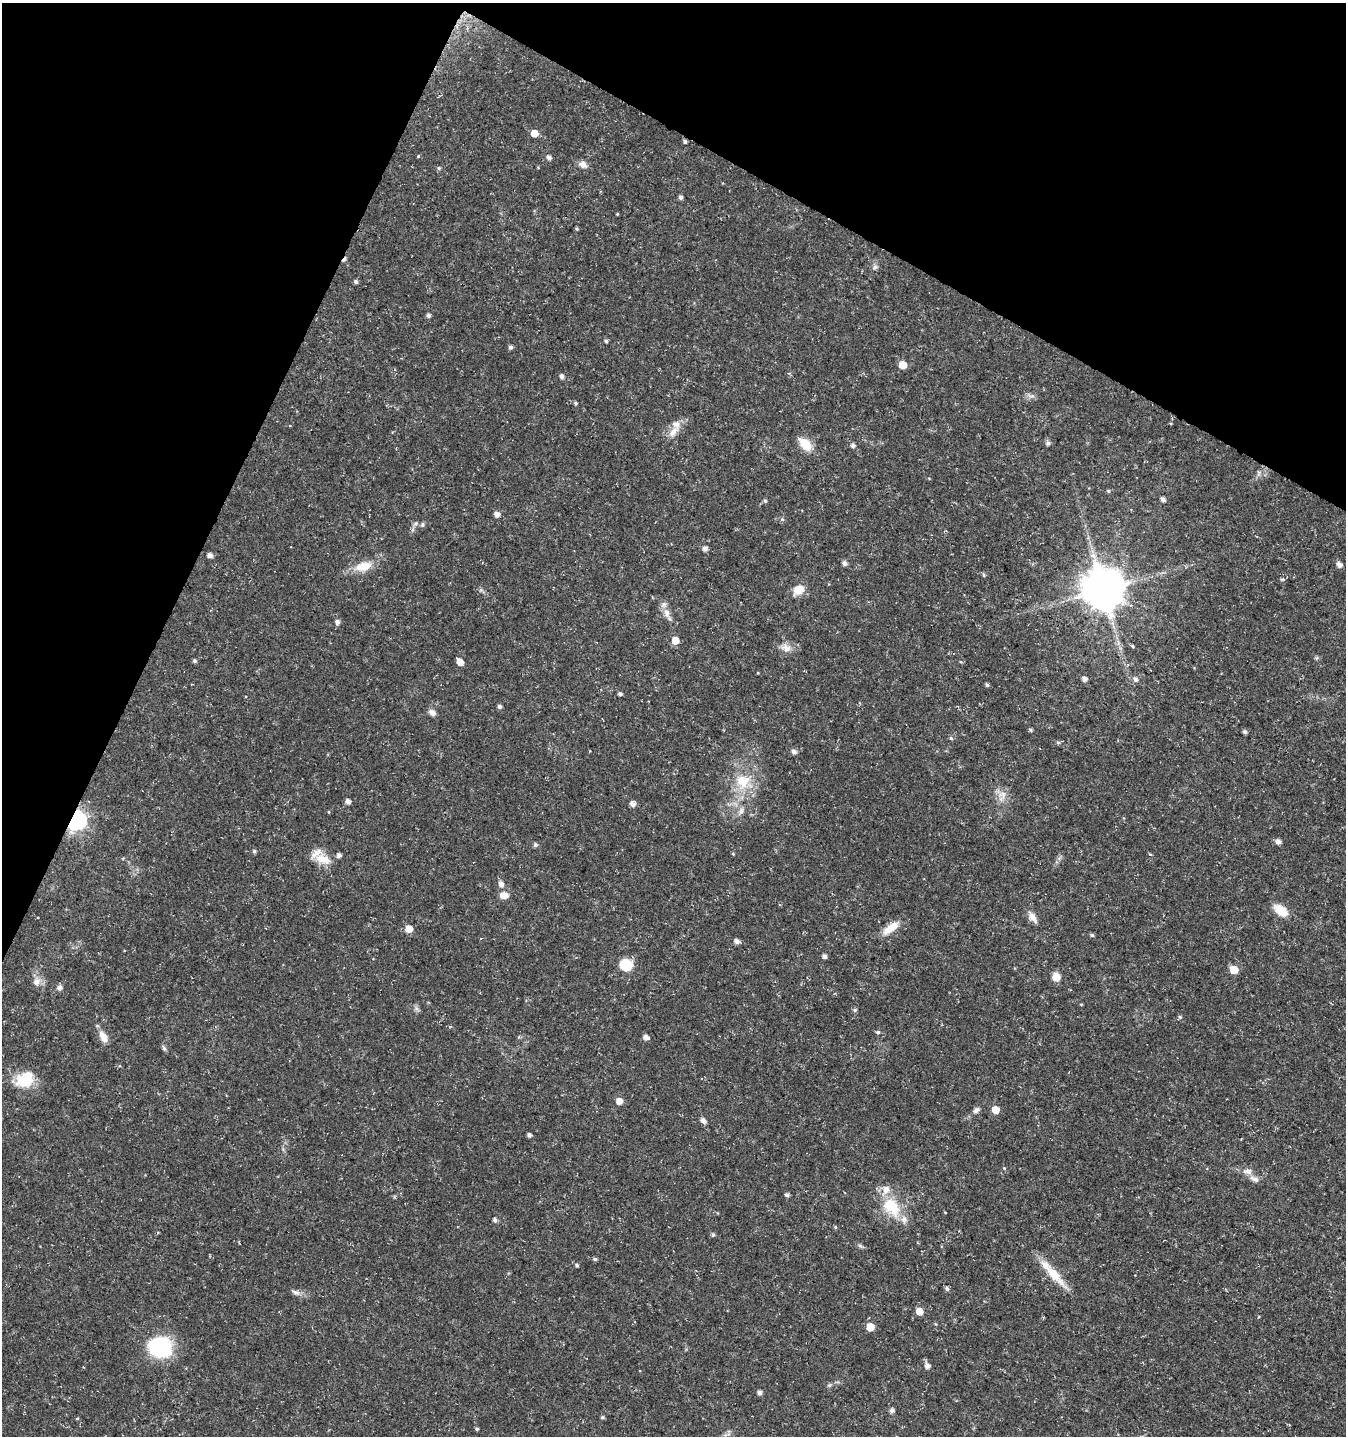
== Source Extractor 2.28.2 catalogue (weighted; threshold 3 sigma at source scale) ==
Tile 2 of 4 x 4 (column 2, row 1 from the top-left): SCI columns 1544-2887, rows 4309-5742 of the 5842 x 5743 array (HDU 1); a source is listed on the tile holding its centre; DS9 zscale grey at full resolution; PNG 1348 x 1438 px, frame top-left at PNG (2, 3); no overlay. Shown black and unused: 23% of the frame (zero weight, under 3 of 5 exposures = <1% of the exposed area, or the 3 px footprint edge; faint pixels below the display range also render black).
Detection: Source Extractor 2.28.2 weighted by HDU 2 'WHT'; one run over the whole footprint, this tile lists its part. Background 0.0225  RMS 0.0021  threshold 0.0094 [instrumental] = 3 sigma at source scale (4.5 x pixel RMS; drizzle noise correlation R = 1.50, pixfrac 1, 0.0396/0.0396 arcsec/px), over >= 5 px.
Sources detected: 120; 1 cosmic-ray / hot-pixel residue — not listed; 4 inside a brighter listed object's ellipse — not listed separately; the other 115 listed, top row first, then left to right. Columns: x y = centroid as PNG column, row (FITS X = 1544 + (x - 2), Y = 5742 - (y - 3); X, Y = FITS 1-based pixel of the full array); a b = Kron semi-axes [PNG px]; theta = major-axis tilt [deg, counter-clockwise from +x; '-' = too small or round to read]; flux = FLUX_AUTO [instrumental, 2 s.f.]
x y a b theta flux
534 133 6 5 - 2.3
685 142 4 4 - 0.43
549 158 5 5 - 0.77
583 165 10 8 -29 1.2
439 168 5 4 - 0.3
681 197 4 4 - 0.64
617 214 3 3 - 0.18
577 229 5 4 - 0.26
875 267 8 5 36 0.52
356 281 5 4 - 0.51
428 315 6 5 - 0.45
606 341 5 4 - 0.4
510 347 5 4 - 0.57
903 365 5 5 - 3.3
561 376 6 5 - 0.55
1032 396 9 4 5 0.54
576 403 5 4 - 0.31
673 432 19 9 49 2.1
1048 443 6 6 - 0.44
805 444 17 10 -46 3.8
853 445 6 5 - 0.59
1108 491 5 4 - 0.26
1163 500 5 4 - 0.73
765 501 5 4 - 0.33
497 514 5 5 - 1.1
782 519 6 5 - 0.35
422 524 6 6 - 0.42
705 549 5 5 - 0.86
210 555 5 4 - 1
844 563 5 5 - 0.75
1339 565 6 5 - 1.1
363 566 23 12 15 3.7
1282 579 6 3 -17 0.26
799 589 11 9 38 2.9
1103 590 12 11 - 750
667 613 18 7 -74 1.7
337 622 6 5 - 0.74
675 640 6 5 - 2.5
1132 646 4 3 - 0.37
786 648 14 10 -27 1.7
194 661 5 5 - 0.41
460 662 6 5 - 1.8
1084 679 5 4 - 0.9
1135 679 6 6 - 0.68
987 685 5 4 - 0.37
620 694 5 4 - 0.46
500 706 4 4 - 0.55
432 712 9 6 -38 0.98
1031 730 6 3 -70 0.26
1245 732 5 4 - 0.51
951 738 5 4 - 0.35
794 752 6 5 - 0.82
743 781 20 20 - 6.4
1002 795 16 12 74 2.1
348 801 5 4 - 0.92
632 804 5 5 - 1.1
741 811 11 6 66 0.88
329 812 4 3 - 0.17
76 820 7 7 - 98
1278 841 5 5 - 0.95
535 845 5 5 - 0.53
254 851 5 4 - 0.39
733 854 4 3 - 0.19
323 859 23 13 -21 3.7
501 884 8 7 - 0.92
504 895 10 8 -1 1.7
1281 911 14 8 -39 4.5
1032 917 14 8 -59 1.5
891 928 23 9 37 3
409 929 6 5 - 2.5
1092 935 5 4 - 0.37
737 941 6 5 - 0.89
824 956 4 4 - 0.69
626 965 13 12 - 5.2
1234 970 5 5 - 4.8
1056 977 8 7 - 2.2
36 982 11 9 51 1.3
59 988 7 6 - 0.65
1081 1004 5 3 - 0.16
855 1010 6 5 - 0.37
1180 1017 5 5 - 0.31
878 1032 5 4 - 0.34
103 1037 14 8 -60 1.9
646 1037 5 5 - 1.1
164 1049 7 5 -30 0.38
25 1079 24 17 32 5.9
619 1101 5 5 - 2.1
976 1110 8 6 27 0.75
995 1110 5 5 - 2.9
703 1121 8 6 -51 0.71
529 1135 4 4 - 0.61
1004 1168 4 4 - 0.18
1247 1171 15 8 -3 1.2
1255 1179 13 7 -24 1
787 1195 5 4 - 0.46
891 1207 26 18 -47 7.8
495 1220 5 4 - 0.59
835 1227 5 4 - 0.24
713 1235 5 4 - 0.35
860 1246 6 5 - 0.4
595 1259 5 4 - 0.36
577 1265 5 5 - 0.34
1054 1274 41 11 -48 4.9
947 1289 5 5 - 0.52
295 1292 12 5 -18 0.77
919 1311 5 5 - 2.7
870 1327 5 5 - 3.8
160 1347 27 22 -6 14
927 1366 7 6 - 1
829 1385 6 5 - 0.33
759 1392 5 5 - 0.74
892 1410 6 5 - 0.56
602 1417 5 4 - 0.32
77 1419 3 3 - 0.4
477 1429 5 4 - 0.29
Overlapping masked pixels (flux is a lower limit): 2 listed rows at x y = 685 142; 76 820